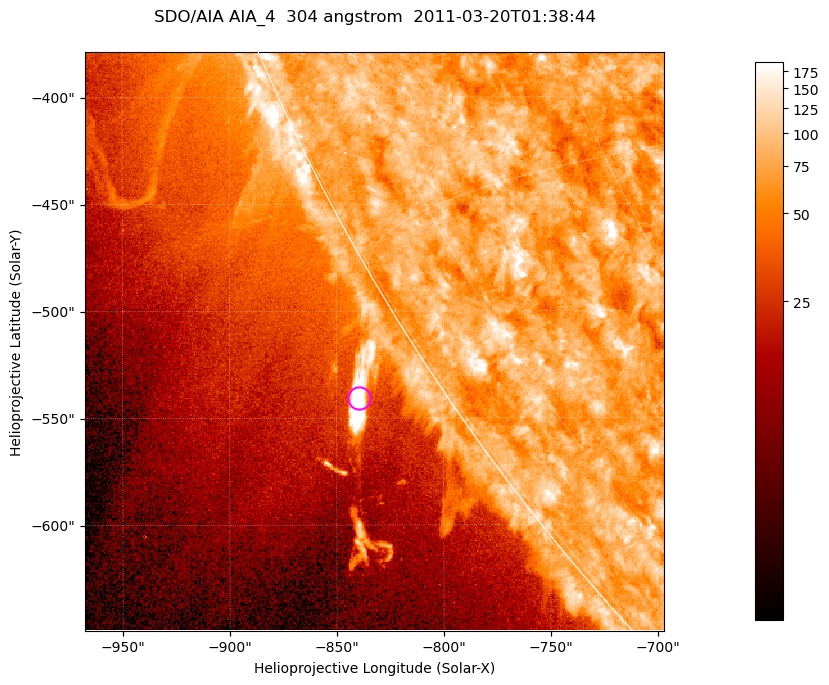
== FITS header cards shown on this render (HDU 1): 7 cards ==
TELESCOP= 'SDO/AIA '           / For AIA: SDO/AIA
INSTRUME= 'AIA_4   '           / For AIA: AIA_ATA1, AIA_ATA2, AIA_ATA3 or AIA_AT
WAVELNTH=                  304 / [angstrom] Wavelength
WAVEUNIT= 'angstrom'           / Wavelength unit: angstrom
DATE-OBS= '2011-03-20T01:38:44.126' / [ISO] Date when observation started; ISO 8
CTYPE1  = 'HPLN-TAN'           / CTYPE1; Typically HPLN
CTYPE2  = 'HPLT-TAN'           / CTYPE2; Typically HPLT

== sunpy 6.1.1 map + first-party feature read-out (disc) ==
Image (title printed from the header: SDO/AIA AIA_4  304 angstrom  2011-03-20T01:38:44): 451 x 451 px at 0.6 arcsec/px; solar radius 964 arcsec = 1606 px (partial field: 1.1% of the solar disc is inside the frame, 42% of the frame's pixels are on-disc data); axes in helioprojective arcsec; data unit not stated in the header (colour bar unlabelled)
Orientation: roll -0.132 deg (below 1 deg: not rotated)
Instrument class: DISC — disc imager (sunpy class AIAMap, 304 A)
Bright regions (active regions / flare kernels): reference = the on-disc median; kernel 5 px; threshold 5 sigma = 95.5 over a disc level ~76.2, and >= 1.15x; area >= 203 px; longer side >= 5 px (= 3 arcsec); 0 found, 0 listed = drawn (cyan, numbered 1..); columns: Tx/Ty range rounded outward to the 2 arcsec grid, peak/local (2 s.f.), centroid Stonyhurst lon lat
Off-limb structures (1.02-1.3 R_sun): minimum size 101 px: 4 found; the strongest spans PA ~120..125 deg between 1.02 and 1.05 R_sun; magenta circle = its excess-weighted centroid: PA ~125 deg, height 1.04 R_sun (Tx ~-840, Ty ~-540 arcsec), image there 8.5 x the reference